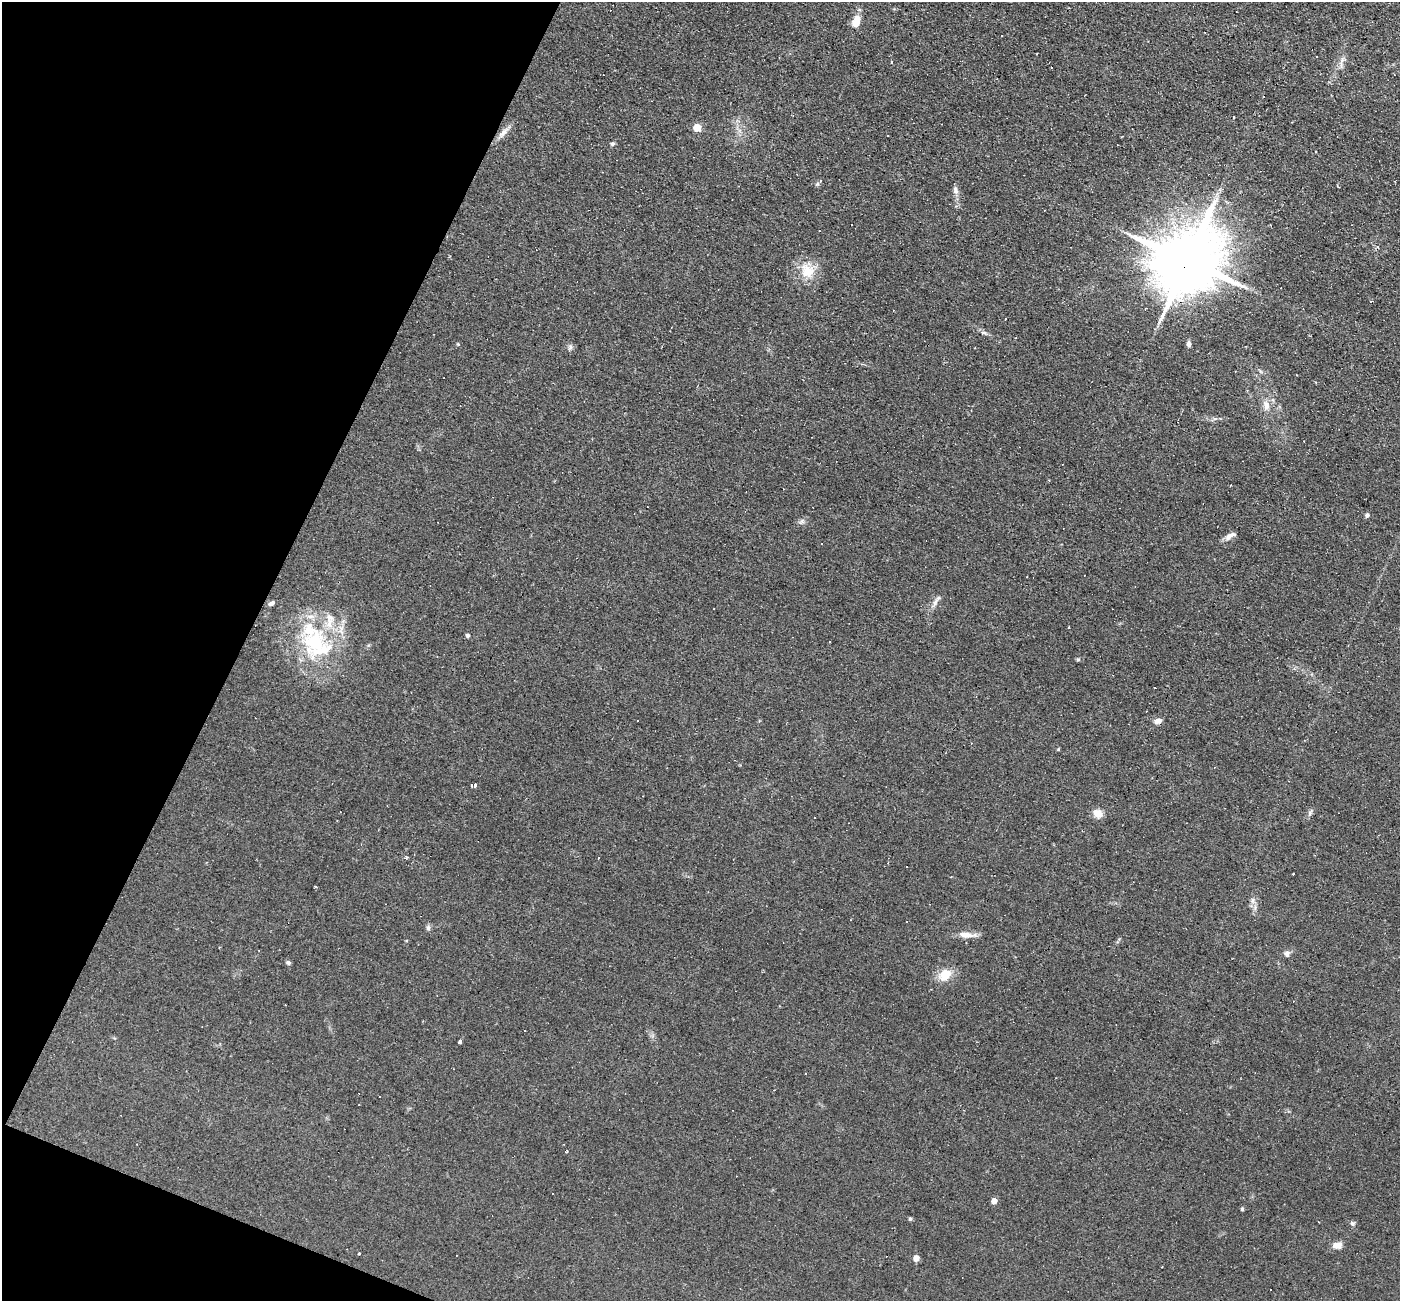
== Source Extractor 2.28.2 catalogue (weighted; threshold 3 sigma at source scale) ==
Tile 9 of 4 x 4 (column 1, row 3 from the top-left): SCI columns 1-1398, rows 1570-2868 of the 5590 x 5602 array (HDU 1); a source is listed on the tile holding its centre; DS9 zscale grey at full resolution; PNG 1402 x 1303 px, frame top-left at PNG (2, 2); no overlay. Shown black and unused: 20% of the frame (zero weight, under 2 of 3 exposures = <1% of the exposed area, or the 3 px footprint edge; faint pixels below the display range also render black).
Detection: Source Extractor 2.28.2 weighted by HDU 2 'WHT'; one run over the whole footprint, this tile lists its part. Background 0.0814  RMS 0.0088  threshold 0.0394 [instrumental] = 3 sigma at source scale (4.5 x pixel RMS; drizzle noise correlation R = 1.50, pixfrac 1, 0.05/0.05 arcsec/px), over >= 5 px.
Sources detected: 70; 16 cosmic-ray / hot-pixel residue — not listed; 3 inside a brighter listed object's ellipse — not listed separately; the other 51 listed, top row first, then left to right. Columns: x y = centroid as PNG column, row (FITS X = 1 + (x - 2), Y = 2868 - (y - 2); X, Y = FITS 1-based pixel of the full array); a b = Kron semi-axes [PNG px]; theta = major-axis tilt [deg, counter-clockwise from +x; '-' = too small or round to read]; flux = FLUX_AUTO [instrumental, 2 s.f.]
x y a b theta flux
856 22 15 9 74 9.6
1342 60 7 4 72 2.3
1233 117 3 2 - 1
697 127 5 5 - 19
503 132 15 7 42 5.2
888 135 2 2 - 0.52
612 144 6 5 - 1.5
820 181 5 5 - 1.8
955 190 11 6 -74 3.5
1187 261 20 17 47 7100
807 271 23 18 -60 18
984 332 9 4 0 1.9
458 344 4 4 - 0.86
1189 344 7 4 -88 2.6
570 347 7 5 68 2.1
1266 405 13 8 -76 6.4
1367 515 5 5 - 2
1230 536 16 6 29 4.5
935 602 17 4 61 3.8
271 603 7 4 35 2.5
468 635 5 4 - 2
314 642 33 28 17 65
1078 659 5 4 - 1.1
1155 688 3 2 - 1.1
638 720 3 2 - 0.65
1158 721 8 5 15 4.7
1058 749 4 3 - 0.76
474 786 3 3 - 28
1098 813 12 10 -22 7
1310 813 9 5 58 2.1
814 817 3 2 - 0.67
906 867 2 2 - 0.76
315 887 3 3 - 1.3
1253 900 8 6 -90 3.1
428 928 7 5 75 2.1
966 935 20 7 -7 7.9
1287 953 9 7 87 3
288 963 6 5 - 1.9
945 975 16 12 40 15
459 1042 4 3 - 4.2
806 1074 3 2 - 0.96
137 1144 3 2 - 0.54
567 1151 4 3 - 0.76
994 1201 4 4 - 8.4
1242 1209 5 4 - 1.1
910 1219 5 4 - 1.2
1352 1223 7 6 - 1.7
1337 1245 12 7 10 5.9
359 1253 3 3 - 3.7
916 1258 5 4 - 11
1271 1290 2 2 - 0.85
Overlapping masked pixels (flux is a lower limit): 1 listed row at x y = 1187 261
Unlisted compact peaks at least as high as the median listed source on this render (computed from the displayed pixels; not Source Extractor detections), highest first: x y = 802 521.